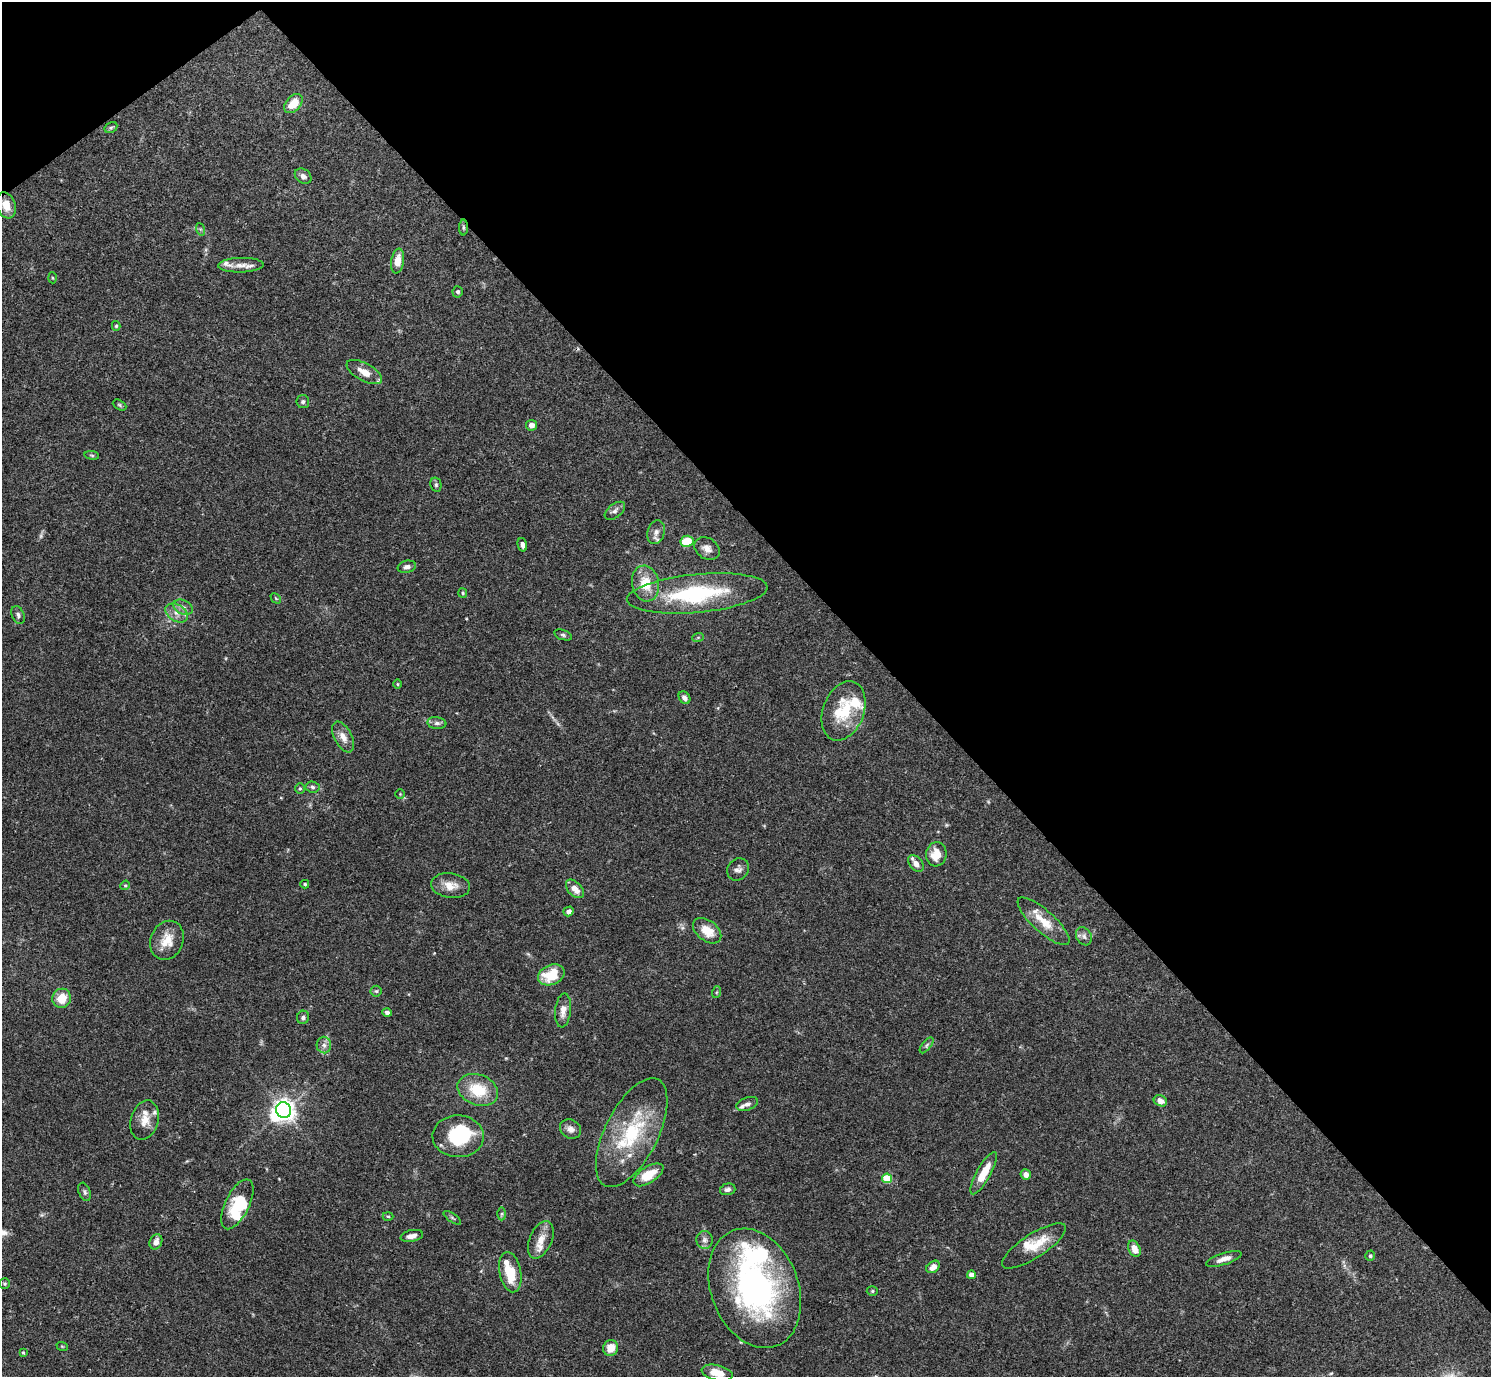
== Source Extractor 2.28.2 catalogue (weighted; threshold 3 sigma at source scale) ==
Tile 3 of 4 x 4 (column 3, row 1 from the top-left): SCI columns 2980-4468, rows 4285-5659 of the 5961 x 5958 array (HDU 1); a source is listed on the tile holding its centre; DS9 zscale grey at full resolution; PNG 1493 x 1379 px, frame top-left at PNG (2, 2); each listed source drawn as its Kron ellipse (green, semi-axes under 4 px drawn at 4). Shown black and unused: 41% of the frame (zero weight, under 3 of 4 exposures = <1% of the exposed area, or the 3 px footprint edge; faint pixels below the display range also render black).
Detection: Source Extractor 2.28.2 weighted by HDU 2 'WHT'; one run over the whole footprint, this tile lists its part. Background 0.0692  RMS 0.0032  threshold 0.0144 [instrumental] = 3 sigma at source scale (4.5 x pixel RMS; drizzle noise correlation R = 1.50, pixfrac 1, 0.05/0.05 arcsec/px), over >= 5 px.
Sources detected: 114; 1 too faint to see at this stretch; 3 inside a brighter object's white glare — neither listed nor drawn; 13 inside a brighter listed object's ellipse — not listed separately; the other 97 listed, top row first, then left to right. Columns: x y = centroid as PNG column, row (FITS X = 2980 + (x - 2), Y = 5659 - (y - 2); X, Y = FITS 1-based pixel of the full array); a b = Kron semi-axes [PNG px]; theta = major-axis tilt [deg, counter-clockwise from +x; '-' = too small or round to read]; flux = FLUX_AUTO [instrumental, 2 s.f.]
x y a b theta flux
293 103 11 7 48 5.2
111 128 7 5 29 0.6
303 176 9 7 -37 1.4
6 205 13 9 -70 3.6
463 227 8 4 -89 0.5
200 229 6 4 -71 0.5
398 261 12 6 81 3.6
241 265 23 7 1 3
52 278 5 3 - 0.33
458 292 5 5 - 0.68
116 326 5 4 - 0.41
364 372 20 8 -28 4
303 402 6 6 - 0.72
119 405 7 4 -28 0.5
531 425 5 5 - 1.5
92 455 7 3 -8 0.43
436 485 7 5 -77 0.66
615 511 12 7 38 1.3
656 532 12 8 74 1.8
687 541 6 5 - 7.8
522 545 7 4 -77 1.1
707 549 13 10 -31 2.5
407 567 9 6 13 1.4
646 583 18 13 -76 7.7
463 593 5 4 - 0.36
697 593 70 19 5 35
276 598 6 3 -45 0.31
183 607 10 7 -26 1.5
177 613 12 8 -32 2.4
18 615 9 6 -66 0.91
563 635 9 5 -19 0.66
698 637 6 4 20 0.44
397 684 5 3 - 0.29
684 698 7 5 -55 1.3
844 711 31 20 69 14
437 723 9 6 -6 1
343 737 17 8 -62 2.9
312 787 7 5 -4 0.71
300 788 5 5 - 0.48
400 794 5 4 - 0.34
936 854 12 10 82 5.2
916 863 9 6 -50 2.2
738 869 12 10 47 1.5
305 884 4 4 - 0.38
125 885 5 4 - 0.42
451 886 19 12 -8 4
575 889 11 7 -46 3
568 911 5 4 - 1.4
1044 921 33 11 -42 6.6
707 931 16 10 -38 5.7
1084 936 10 7 -60 1.2
167 940 20 16 67 5.6
551 975 14 10 23 9.4
376 991 5 5 - 0.46
717 992 6 4 71 0.4
62 998 9 9 - 5.8
563 1010 17 8 84 2.7
387 1012 5 4 - 0.91
303 1017 6 6 - 0.87
324 1045 8 7 - 1.4
927 1045 9 4 52 0.72
478 1090 21 15 -21 10
1160 1101 7 5 -26 1.9
747 1104 11 6 22 1.3
284 1110 8 7 - 190
145 1120 20 13 74 4.2
570 1129 11 9 -29 1.9
632 1133 59 26 63 25
458 1136 26 21 -2 19
984 1173 24 7 61 6.6
1026 1174 5 5 - 1.8
648 1175 17 8 33 6.9
887 1178 5 5 - 13
728 1189 8 5 15 0.98
85 1192 9 5 -70 0.78
237 1204 27 12 64 11
502 1214 6 4 89 0.47
388 1216 5 3 - 0.36
452 1218 10 2 -35 0.5
412 1236 11 5 11 1.8
541 1240 20 11 66 3.9
704 1240 9 8 - 1.4
156 1242 8 6 66 2
1034 1246 37 12 33 7.9
1134 1249 8 5 -63 3.2
1370 1256 5 5 - 0.55
1224 1259 18 6 18 2.2
933 1267 7 5 36 2.4
510 1272 20 10 -78 9.2
971 1275 4 4 - 2.4
5 1283 5 5 - 0.52
755 1288 62 43 -69 85
872 1291 5 5 - 0.47
62 1346 6 3 -19 0.33
611 1348 8 7 - 4.1
23 1352 4 3 - 0.33
717 1373 16 7 -14 5.4
Overlapping masked pixels (flux is a lower limit): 2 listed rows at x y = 463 227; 755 1288
Isophote crosses this tile's border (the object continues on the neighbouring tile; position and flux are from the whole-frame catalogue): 1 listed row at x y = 717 1373